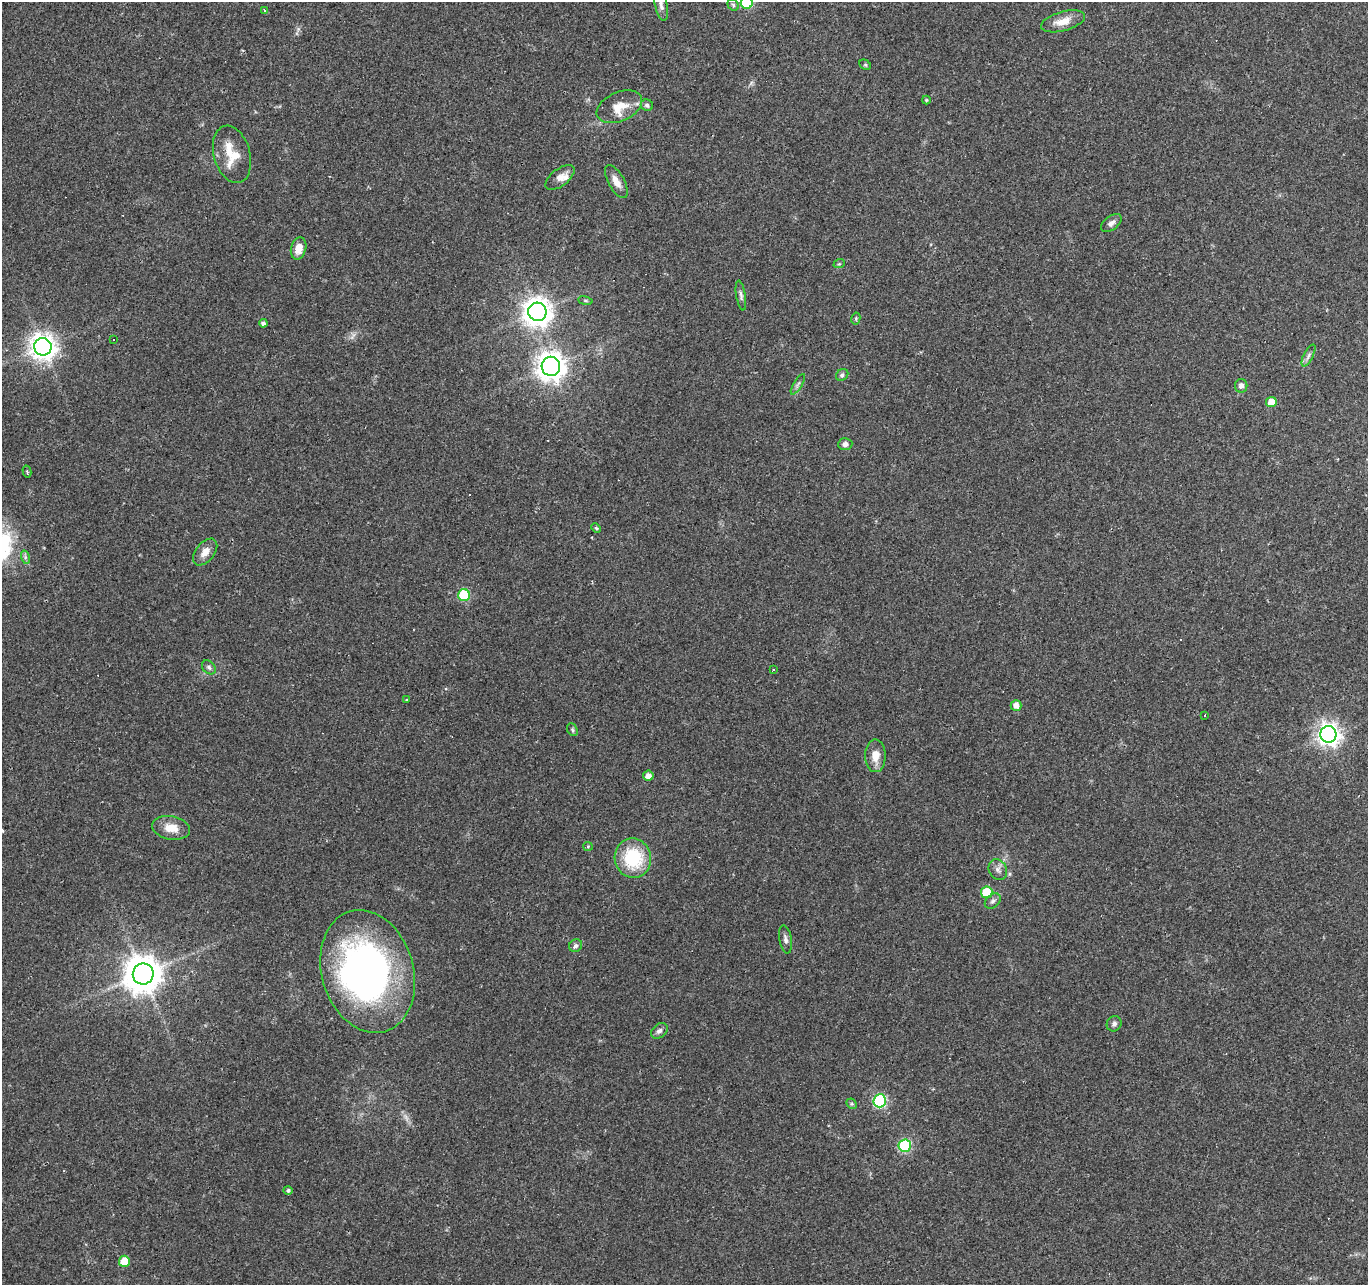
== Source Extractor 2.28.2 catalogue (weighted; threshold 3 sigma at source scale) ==
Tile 10 of 4 x 4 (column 2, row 3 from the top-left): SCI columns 1367-2732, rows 1492-2774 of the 5469 x 5613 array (HDU 1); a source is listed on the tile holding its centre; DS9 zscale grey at full resolution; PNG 1370 x 1287 px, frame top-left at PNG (2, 2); each listed source drawn as its Kron ellipse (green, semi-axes under 4 px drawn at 4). Shown black and unused: <1% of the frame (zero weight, under 2 of 3 exposures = <1% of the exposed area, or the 3 px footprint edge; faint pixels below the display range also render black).
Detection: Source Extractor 2.28.2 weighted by HDU 2 'WHT'; one run over the whole footprint, this tile lists its part. Background 0.0349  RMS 0.004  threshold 0.018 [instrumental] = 3 sigma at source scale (4.5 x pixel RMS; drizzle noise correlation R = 1.50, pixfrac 1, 0.0396/0.0396 arcsec/px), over >= 5 px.
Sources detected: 70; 1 inside a brighter object's white glare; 8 cosmic-ray / hot-pixel residue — neither listed nor drawn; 1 inside a brighter listed object's ellipse — not listed separately; the other 60 listed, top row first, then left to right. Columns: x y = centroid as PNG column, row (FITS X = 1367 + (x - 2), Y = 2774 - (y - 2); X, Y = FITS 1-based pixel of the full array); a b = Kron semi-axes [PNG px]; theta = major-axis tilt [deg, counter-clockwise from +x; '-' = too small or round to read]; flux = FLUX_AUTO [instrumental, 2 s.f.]
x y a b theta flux
747 3 6 6 - 28
661 5 16 6 -78 1.9
733 5 6 5 - 0.71
264 10 3 3 - 0.88
1063 21 23 9 15 5.7
865 65 6 4 -30 0.56
926 100 4 4 - 0.4
647 105 6 5 - 1.1
619 107 24 14 24 7.2
232 154 29 18 -75 12
560 178 17 8 37 3.2
616 182 18 8 -61 3.8
1111 223 12 6 35 1.9
299 248 11 7 75 5.1
839 264 6 3 18 0.44
741 296 15 5 -81 1.3
585 301 7 4 -9 0.58
537 312 9 9 - 450
856 318 6 4 80 0.54
263 323 4 4 - 1.3
113 340 3 2 - 0.43
43 347 9 8 - 380
1308 355 12 4 63 1.4
551 366 9 9 - 450
842 375 7 5 39 0.88
798 384 12 3 59 0.93
1241 386 7 6 - 1.7
1271 402 5 5 - 5.8
845 444 7 6 - 1.6
27 472 6 3 -75 0.6
596 528 5 4 - 0.51
205 552 15 9 51 3.8
25 557 7 4 -73 0.91
464 595 6 6 - 25
209 667 8 6 -46 1
773 670 3 2 - 0.43
407 700 4 3 - 0.37
1016 705 5 5 - 2.9
1205 715 3 3 - 0.87
572 730 7 5 -58 0.69
1328 734 8 8 - 240
875 756 16 10 -90 5.2
648 776 5 5 - 2.7
171 828 19 11 -10 5.9
588 846 5 4 - 0.43
633 858 20 18 -81 24
998 869 11 8 -58 2
987 892 6 5 - 12
993 901 9 6 39 1.2
785 939 14 6 -80 1.6
576 946 7 6 - 1.1
368 971 62 46 -73 160
143 974 10 10 - 960
1114 1024 8 7 - 1.4
659 1031 9 6 40 1.5
880 1101 6 6 - 50
852 1104 6 4 -43 0.6
905 1146 6 6 - 36
288 1190 5 4 - 0.84
124 1261 5 5 - 9.3
Isophote crosses this tile's border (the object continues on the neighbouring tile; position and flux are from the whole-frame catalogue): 2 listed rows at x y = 747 3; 661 5